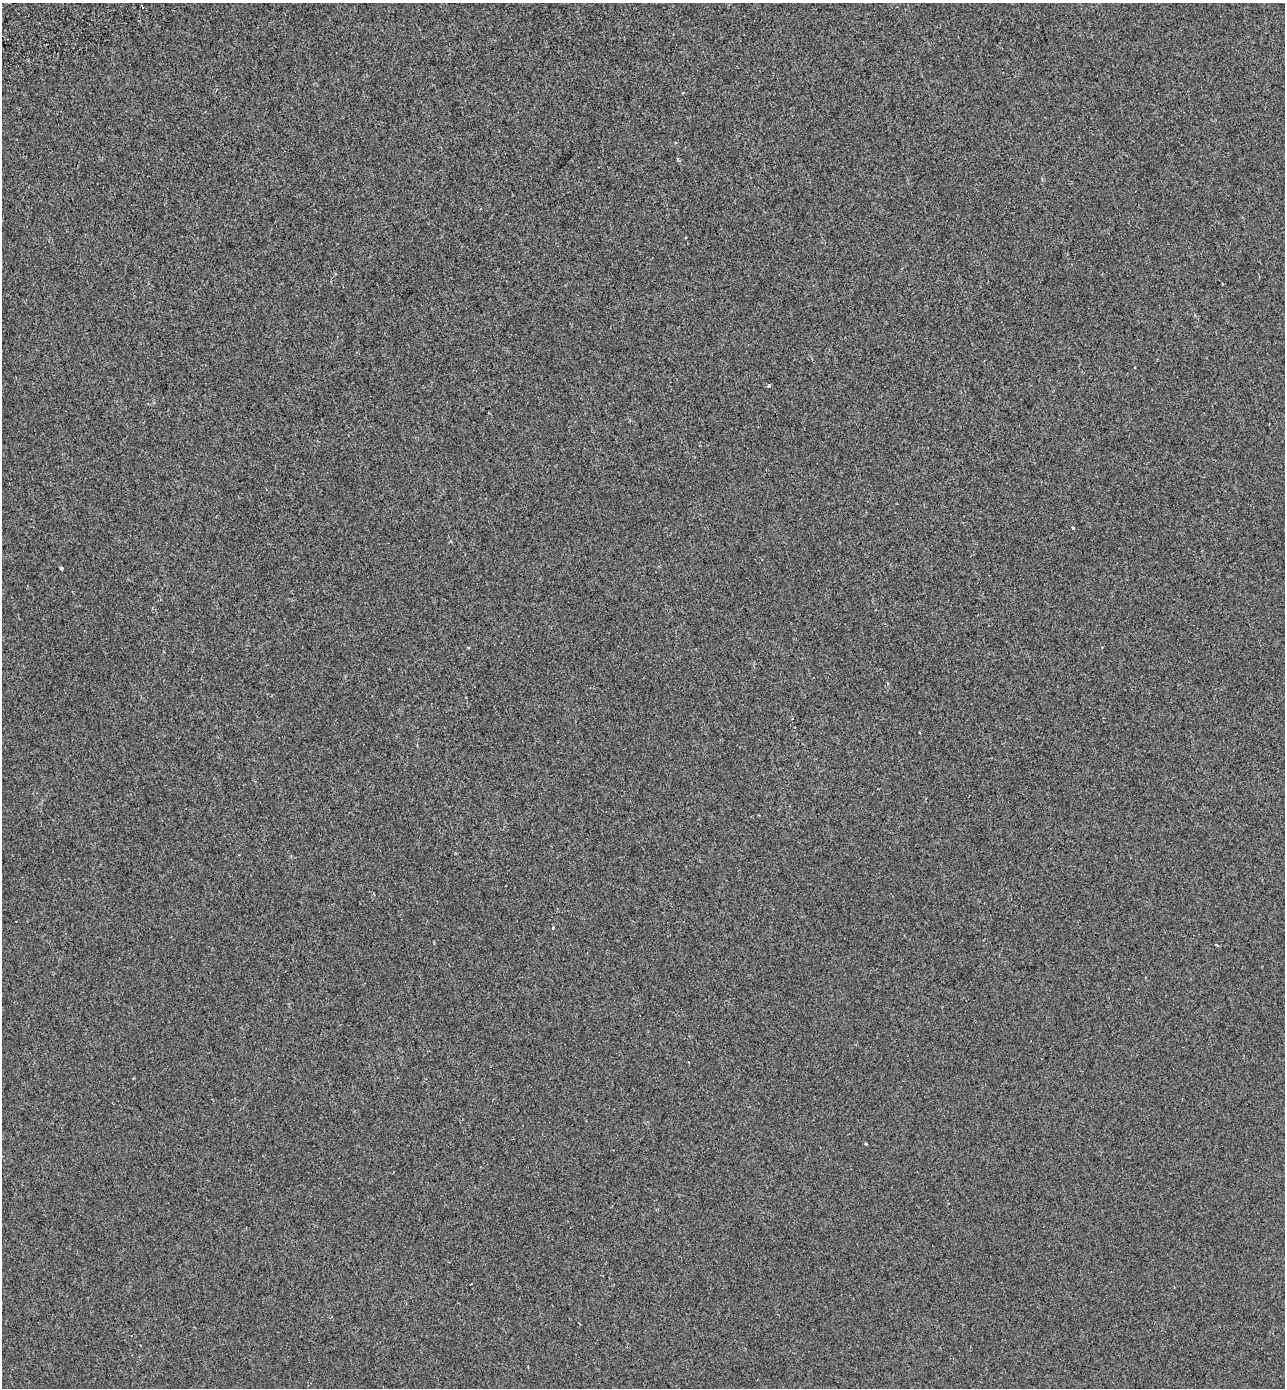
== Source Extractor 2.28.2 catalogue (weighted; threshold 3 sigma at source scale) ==
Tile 11 of 4 x 4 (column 3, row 3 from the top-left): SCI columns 2817-4099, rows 1482-2867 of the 5579 x 5738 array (HDU 1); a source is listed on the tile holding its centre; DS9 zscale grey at full resolution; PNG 1287 x 1390 px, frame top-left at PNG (2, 3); no overlay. Shown black and unused: <1% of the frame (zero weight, under 2 of 3 exposures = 7% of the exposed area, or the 3 px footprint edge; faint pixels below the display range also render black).
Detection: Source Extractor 2.28.2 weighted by HDU 2 'WHT'; one run over the whole footprint, this tile lists its part. Background -1.84e-04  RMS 0.0045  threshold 0.0203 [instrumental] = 3 sigma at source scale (4.5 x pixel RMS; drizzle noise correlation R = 1.50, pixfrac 1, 0.0396/0.0396 arcsec/px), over >= 5 px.
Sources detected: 11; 4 cosmic-ray / hot-pixel residue — not listed; the other 7 listed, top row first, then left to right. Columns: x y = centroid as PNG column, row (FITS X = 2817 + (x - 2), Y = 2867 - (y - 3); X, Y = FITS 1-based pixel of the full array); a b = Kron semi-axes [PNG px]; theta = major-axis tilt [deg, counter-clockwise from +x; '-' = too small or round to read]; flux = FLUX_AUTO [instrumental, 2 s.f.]
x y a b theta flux
1134 367 3 2 - 0.41
769 385 4 4 - 0.62
1073 528 3 3 - 2.5
61 568 3 3 - 3.6
887 684 4 3 - 0.71
552 927 3 3 - 2.7
1217 945 3 3 - 1.8